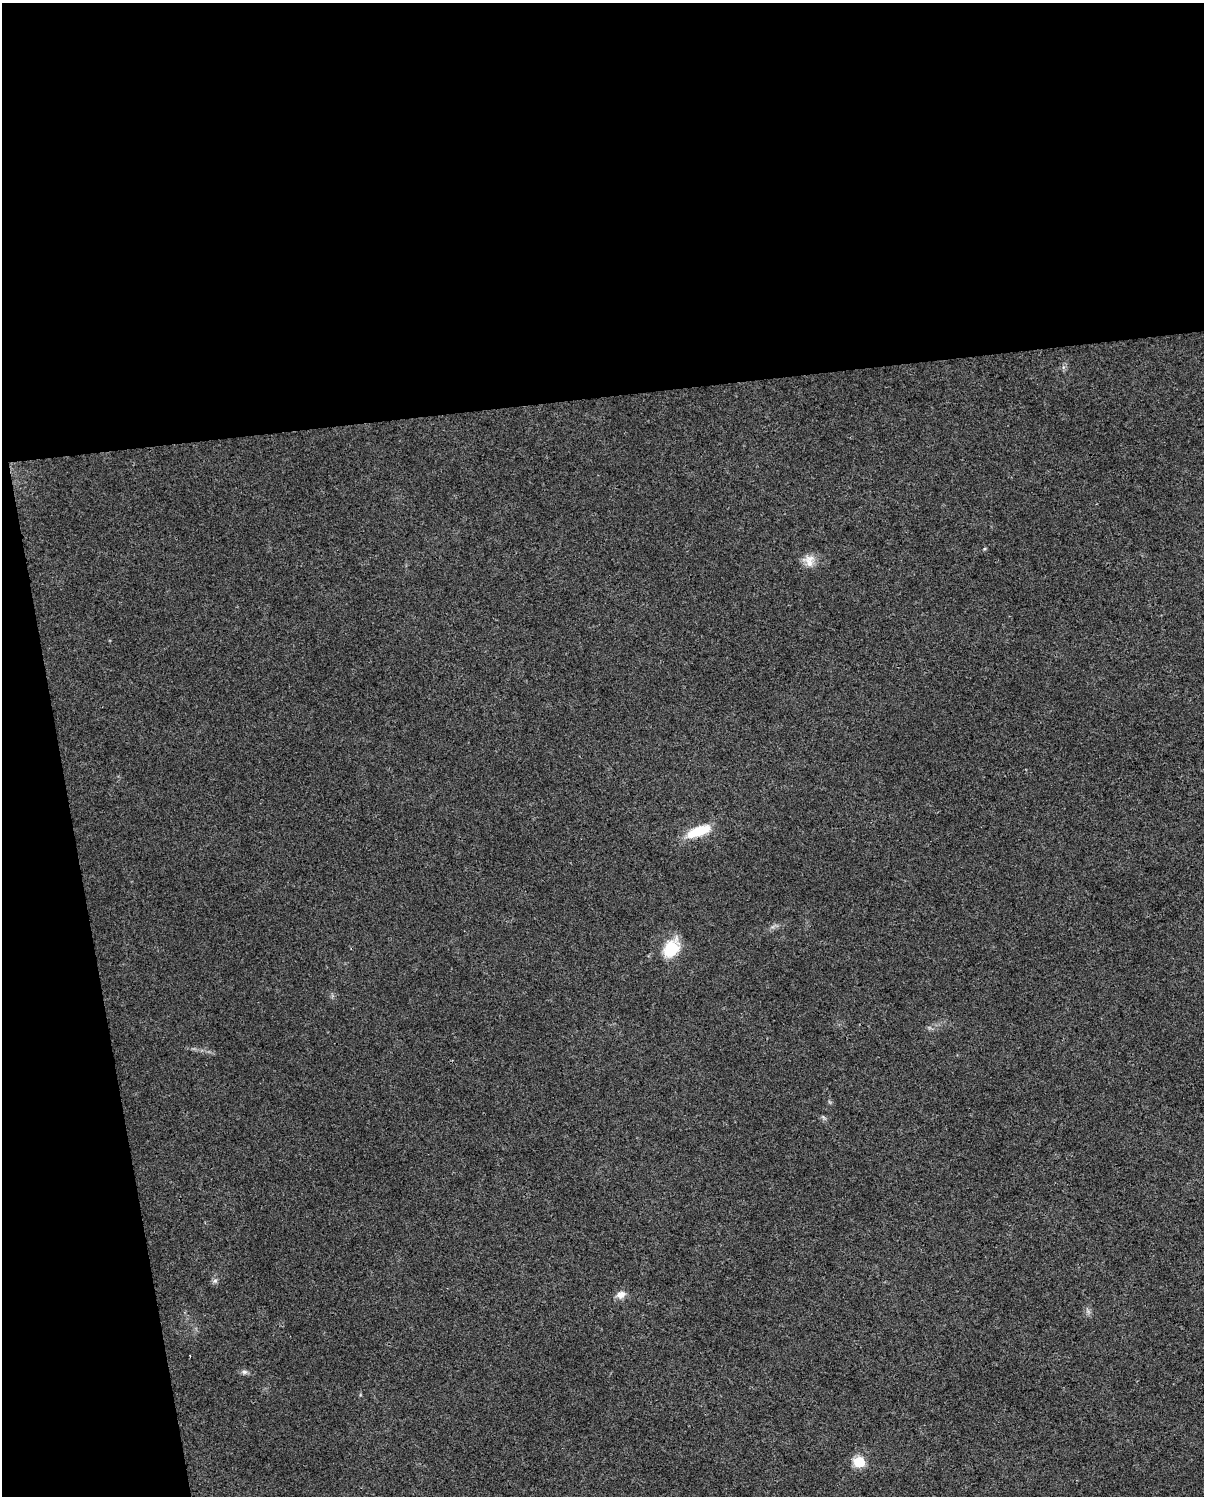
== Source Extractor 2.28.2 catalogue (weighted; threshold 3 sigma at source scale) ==
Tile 1 of 4 x 3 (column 1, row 1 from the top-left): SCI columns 1-1202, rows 3059-4552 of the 4806 x 4576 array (HDU 1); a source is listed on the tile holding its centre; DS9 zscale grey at full resolution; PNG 1206 x 1498 px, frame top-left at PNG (2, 3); no overlay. Shown black and unused: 32% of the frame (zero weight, under 3 of 4 exposures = <1% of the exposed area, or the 3 px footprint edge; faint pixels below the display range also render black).
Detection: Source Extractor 2.28.2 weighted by HDU 2 'WHT'; one run over the whole footprint, this tile lists its part. Background 0.0315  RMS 0.0041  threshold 0.0183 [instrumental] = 3 sigma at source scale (4.5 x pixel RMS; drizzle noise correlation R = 1.50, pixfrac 1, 0.0396/0.0396 arcsec/px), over >= 5 px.
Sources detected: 9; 1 cosmic-ray / hot-pixel residue — not listed; the other 8 listed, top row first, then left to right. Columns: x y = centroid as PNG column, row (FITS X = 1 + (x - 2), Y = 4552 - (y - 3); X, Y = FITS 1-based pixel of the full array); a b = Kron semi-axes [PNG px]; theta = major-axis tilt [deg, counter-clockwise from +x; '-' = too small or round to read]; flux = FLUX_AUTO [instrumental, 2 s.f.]
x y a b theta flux
984 549 5 3 - 0.44
809 560 17 14 -54 4.5
699 831 32 12 20 11
671 948 24 16 55 13
215 1281 6 6 - 1
621 1294 12 9 16 2.9
244 1372 8 6 12 1.1
859 1462 6 6 - 31